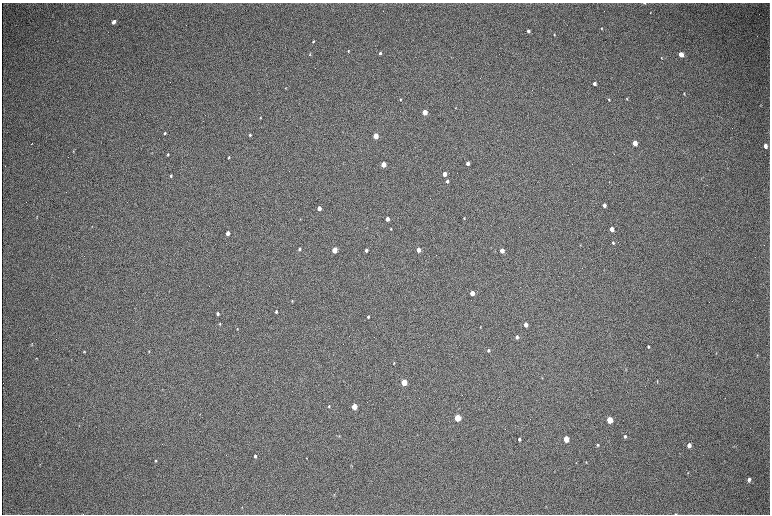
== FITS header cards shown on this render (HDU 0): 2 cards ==
NAXIS1  =                 1536 / length of data axis 1
NAXIS2  =                 1024 / length of data axis 2

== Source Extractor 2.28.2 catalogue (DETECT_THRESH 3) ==
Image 1536 x 1024 px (HDU 0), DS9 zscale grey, zoomed out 1/2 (1 PNG px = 2 x 2 image px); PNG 772 x 516 px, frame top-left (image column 1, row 1023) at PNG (2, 3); no overlay
Background 319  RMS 23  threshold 69.5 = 3 sigma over >= 5 px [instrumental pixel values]
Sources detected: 100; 2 cannot appear on this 1/2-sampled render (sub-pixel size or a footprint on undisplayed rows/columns) and are not listed; the other 98 listed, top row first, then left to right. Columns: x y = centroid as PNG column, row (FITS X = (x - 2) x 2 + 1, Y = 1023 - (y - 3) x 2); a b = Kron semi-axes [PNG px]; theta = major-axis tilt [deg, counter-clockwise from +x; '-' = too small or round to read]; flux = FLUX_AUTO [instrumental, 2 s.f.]
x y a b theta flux
644 3 2 1 - 2100
650 13 3 2 - 2300
114 22 4 3 - 42000
602 28 2 2 - 3300
528 31 3 3 - 15000
554 35 3 2 - 4000
313 42 3 3 - 4900
348 51 3 2 - 4000
380 53 3 3 - 11000
310 54 3 2 - 3200
681 54 4 3 - 64000
661 58 3 2 - 2600
594 83 3 3 - 17000
286 88 3 2 - 2300
684 93 4 2 - 3600
609 99 3 2 - 5300
627 99 3 2 - 3100
400 100 3 3 - 4600
760 105 4 2 - 2100
456 108 3 3 - 3000
424 112 3 3 - 140000
260 118 3 2 - 2600
343 132 3 2 - 1700
165 133 3 2 - 7600
250 135 3 3 - 6700
375 136 3 3 - 200000
635 143 4 3 - 81000
32 144 3 1 - 3700
765 146 4 3 - 27000
73 151 3 3 - 3100
168 154 4 3 - 4700
229 157 3 3 - 5000
467 163 3 3 - 34000
383 164 3 3 - 120000
444 174 3 3 - 62000
171 176 3 2 - 6000
447 181 3 3 - 18000
604 205 3 3 - 21000
319 208 3 3 - 66000
464 218 3 3 - 4400
300 219 3 2 - 2500
387 219 3 3 - 60000
92 227 4 2 - 2100
391 229 2 2 - 4600
612 229 4 3 - 63000
227 233 3 3 - 56000
613 243 3 3 - 6400
580 245 3 2 - 2500
299 249 3 2 - 12000
334 250 3 3 - 170000
366 250 3 2 - 14000
418 250 3 3 - 68000
502 250 3 3 - 83000
472 293 3 3 - 81000
292 301 3 2 - 4400
276 311 3 2 - 8600
218 313 3 3 - 11000
368 316 3 2 - 8600
220 324 3 2 - 3300
526 325 3 3 - 40000
480 327 3 2 - 2700
237 329 3 2 - 2800
517 337 3 3 - 16000
32 344 5 3 - 3800
648 347 3 2 - 6400
488 350 3 3 - 7400
149 351 3 3 - 3600
84 352 3 3 - 4000
716 353 3 2 - 2800
757 355 4 3 - 3400
36 358 3 3 - 2700
394 363 3 2 - 3500
626 369 4 2 - 3000
542 378 3 2 - 1500
657 381 3 2 - 2400
404 382 4 3 - 210000
329 406 3 3 - 4800
354 406 4 3 - 130000
457 418 4 3 - 310000
609 420 4 3 - 200000
79 426 4 2 - 2100
339 436 4 3 - 4000
625 436 4 3 - 8000
519 439 3 3 - 12000
566 439 4 3 - 150000
598 445 3 3 - 5800
689 445 4 3 - 29000
734 446 4 2 - 2400
255 456 4 3 - 10000
306 458 2 2 - 1800
156 461 3 3 - 4500
586 462 3 2 - 3400
351 465 3 2 - 2700
688 473 3 2 - 2300
749 480 4 3 - 14000
334 494 3 2 - 2500
546 506 3 2 - 2100
676 514 3 2 - 2700
At the frame edge (FLAGS 8, measured only in part): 1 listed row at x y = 676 514
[2 sub-pixel or undisplayed-footprint detections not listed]